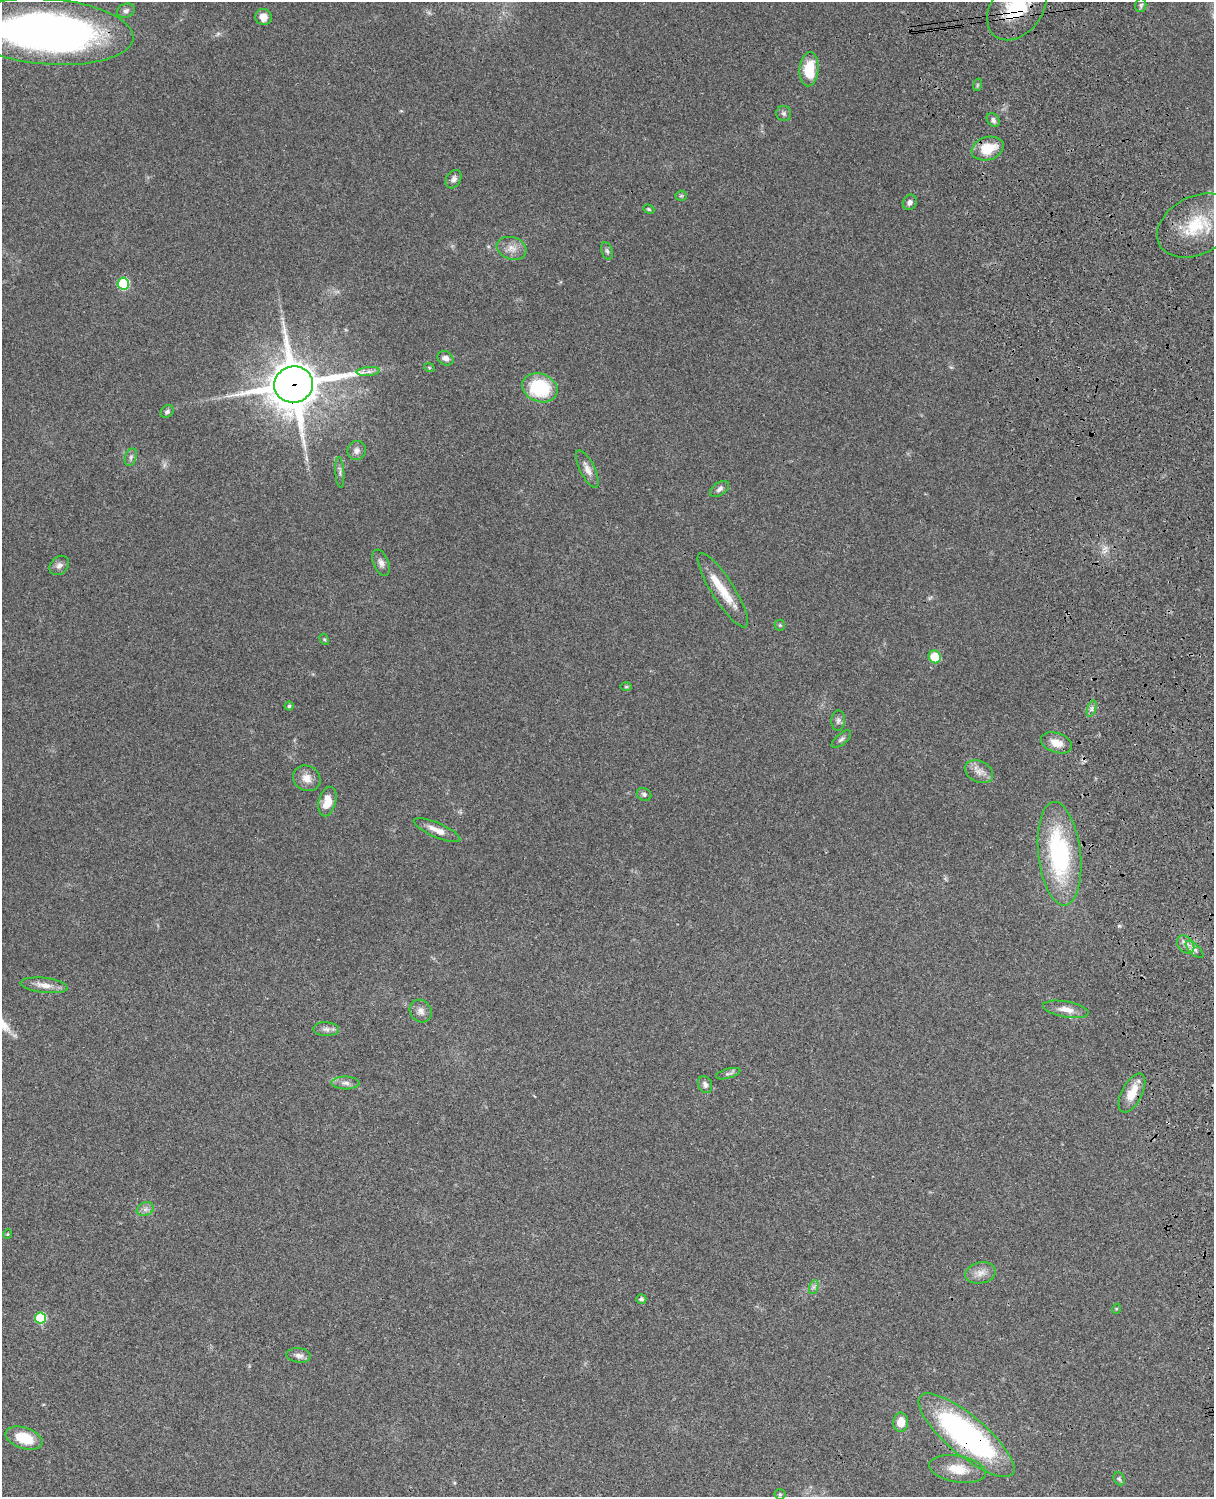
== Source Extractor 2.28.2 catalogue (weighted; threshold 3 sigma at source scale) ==
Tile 6 of 4 x 3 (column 2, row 2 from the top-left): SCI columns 1334-2545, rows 1773-3267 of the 5088 x 4926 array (HDU 1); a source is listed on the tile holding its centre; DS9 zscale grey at full resolution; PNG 1216 x 1499 px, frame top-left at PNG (2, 2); each listed source drawn as its Kron ellipse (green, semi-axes under 4 px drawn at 4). Shown black and unused: <1% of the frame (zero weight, under 3 of 4 exposures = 6% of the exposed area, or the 3 px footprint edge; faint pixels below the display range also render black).
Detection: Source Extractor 2.28.2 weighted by HDU 2 'WHT'; one run over the whole footprint, this tile lists its part. Background 0.09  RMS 0.0061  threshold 0.0276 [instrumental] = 3 sigma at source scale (4.5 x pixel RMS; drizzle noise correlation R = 1.50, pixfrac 1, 0.05/0.05 arcsec/px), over >= 5 px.
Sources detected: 73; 1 too faint to see at this stretch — neither listed nor drawn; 1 inside a brighter listed object's ellipse — not listed separately; the other 71 listed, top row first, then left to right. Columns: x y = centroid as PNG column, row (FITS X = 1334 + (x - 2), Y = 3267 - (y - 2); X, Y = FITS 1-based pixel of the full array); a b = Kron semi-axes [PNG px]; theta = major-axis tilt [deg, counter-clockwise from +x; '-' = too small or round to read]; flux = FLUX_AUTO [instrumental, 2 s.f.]
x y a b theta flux
1141 5 7 5 77 1.2
1017 8 35 25 52 40
126 11 9 7 23 2
263 17 8 8 - 5
48 32 86 33 -5 300
809 69 17 9 85 18
977 85 6 4 71 0.75
784 113 7 7 - 1.7
993 120 7 5 -52 1.9
988 148 16 11 18 15
453 179 10 7 58 2.4
681 196 5 5 - 0.92
910 202 8 6 61 2.2
649 209 6 4 -21 0.82
1197 225 42 29 27 37
512 248 15 11 -17 5.6
607 251 9 5 -74 1.6
123 284 6 5 - 51
445 358 8 6 -29 2.7
429 367 5 3 - 0.58
368 372 11 4 5 2.5
294 385 19 18 - 2400
540 388 18 14 -20 38
167 411 7 5 43 1.6
357 450 10 9 - 2.7
131 457 9 5 72 1.7
587 469 21 7 -63 4.7
340 472 15 4 -86 1.7
719 489 11 6 35 2.2
381 563 14 7 -68 3
59 565 11 8 45 2.6
723 590 43 11 -58 16
780 625 5 5 - 0.82
324 639 6 4 -58 0.76
935 657 6 6 - 17
626 687 6 4 0 0.66
289 706 4 4 - 1
1092 709 9 4 71 1.6
838 720 10 7 86 1.9
841 739 12 5 40 1.7
1056 743 16 9 -18 7.2
979 772 15 10 -26 5.1
307 778 14 12 -30 5.9
644 794 7 6 - 1.7
327 802 15 8 76 9.4
437 830 25 7 -23 6.3
1059 854 52 21 -84 79
1186 944 10 7 -47 3.4
1195 950 11 5 -44 2.3
44 985 23 7 -7 5.8
1066 1009 23 8 -10 6.1
421 1011 12 10 -53 3.4
326 1029 13 7 -3 2.6
728 1074 13 4 16 1.8
345 1083 14 6 -1 3.1
705 1085 9 7 -67 2.3
1132 1093 21 10 62 11
145 1209 9 6 21 2.3
8 1234 5 3 - 0.45
980 1273 15 10 11 5.2
814 1287 7 4 71 1.4
641 1299 5 5 - 1.6
1116 1309 5 3 - 0.57
40 1318 6 5 - 38
299 1355 12 7 -7 2.9
901 1422 9 7 83 7.2
966 1435 60 19 -40 160
24 1438 19 10 -18 18
958 1469 28 13 -9 13
1119 1479 7 5 -66 1.1
780 1494 5 5 - 0.83
Overlapping masked pixels (flux is a lower limit): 5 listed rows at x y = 1017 8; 48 32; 294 385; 1132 1093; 966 1435
Isophote crosses this tile's border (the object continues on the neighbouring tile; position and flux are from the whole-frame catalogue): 2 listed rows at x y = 1017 8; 48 32